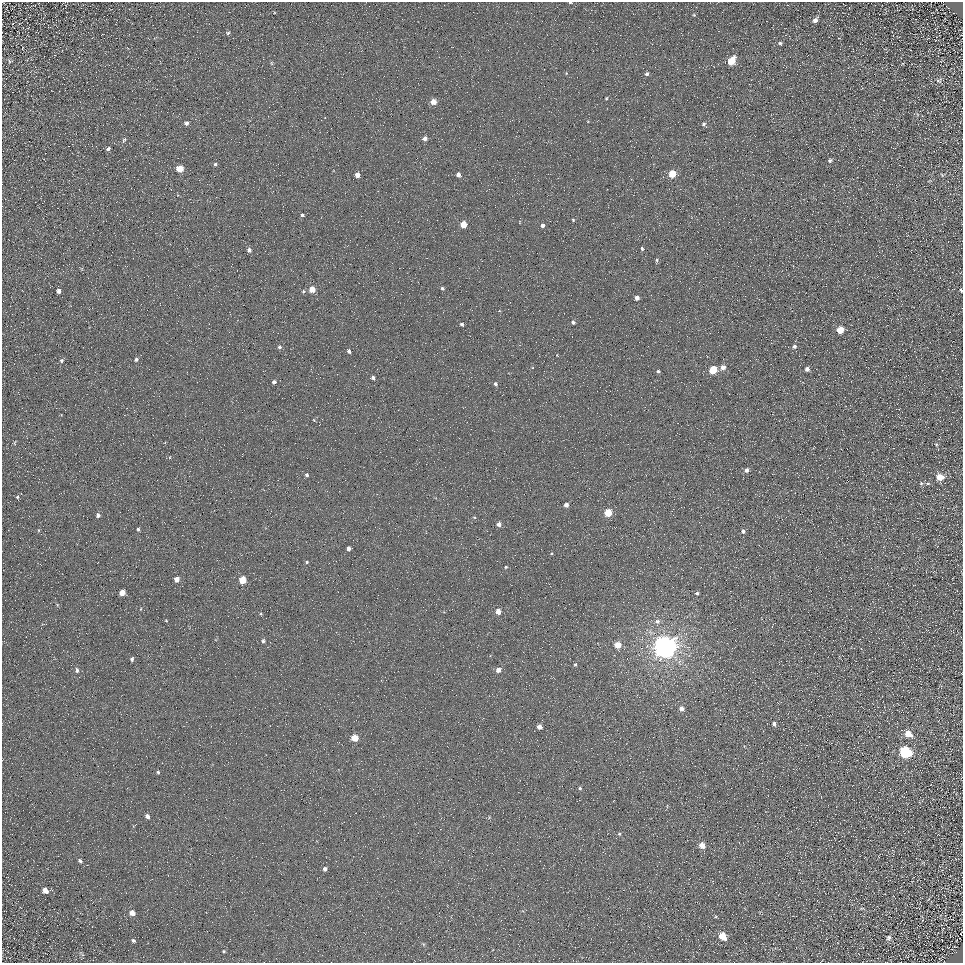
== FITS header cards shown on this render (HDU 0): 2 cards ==
NAXIS1  =                  961
NAXIS2  =                  961

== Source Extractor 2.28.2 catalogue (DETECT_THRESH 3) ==
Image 961 x 961 px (HDU 0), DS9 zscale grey, 1 PNG px = 1 image px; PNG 965 x 965 px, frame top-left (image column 1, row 961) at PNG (2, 2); no overlay
Background 4.34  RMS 8.5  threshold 25.6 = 3 sigma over >= 5 px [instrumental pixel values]
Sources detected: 117; all 117 listed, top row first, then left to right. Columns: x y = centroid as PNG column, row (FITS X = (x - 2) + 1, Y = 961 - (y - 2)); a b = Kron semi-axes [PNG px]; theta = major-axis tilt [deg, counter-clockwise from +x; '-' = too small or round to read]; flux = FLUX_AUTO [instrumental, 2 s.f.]
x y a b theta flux
570 2 5 2 - 870
694 15 5 4 - 570
815 20 6 5 - 2400
228 33 7 5 21 1100
780 43 5 4 - 920
10 61 6 5 - 850
732 61 6 5 - 16000
271 63 6 4 -89 770
647 74 5 4 - 1300
939 81 7 6 - 1300
606 98 4 3 - 660
433 102 5 5 - 5700
186 123 5 4 - 1600
703 124 6 5 - 1400
425 138 5 4 - 3000
124 140 7 4 64 980
108 149 5 4 - 1300
830 160 5 4 - 1300
215 164 4 4 - 870
180 169 5 5 - 13000
672 174 5 4 - 17000
357 175 4 4 - 4600
458 175 5 4 - 3000
942 175 5 4 - 710
302 215 6 4 -16 1000
573 220 4 3 - 710
463 224 5 4 - 12000
542 225 5 4 - 1800
642 249 4 4 - 1100
249 250 5 5 - 1800
657 260 5 4 - 1100
392 263 2 2 - 390
442 288 5 4 - 1000
312 289 5 5 - 8100
961 290 4 3 - 750
59 291 4 4 - 2200
303 291 5 5 - 1100
637 298 4 4 - 3600
573 322 5 4 - 1400
462 324 4 4 - 1400
840 330 5 5 - 12000
794 346 6 5 - 1600
279 347 5 5 - 1300
349 351 5 4 - 1500
557 355 3 2 - 380
136 359 5 5 - 1200
61 361 5 5 - 1000
723 367 5 5 - 3800
807 369 4 4 - 2300
713 370 5 5 - 23000
658 371 3 3 - 1300
373 378 4 4 - 1700
274 382 5 4 - 1600
495 384 6 5 - 1300
314 420 4 3 - 510
772 440 3 2 - 440
15 443 8 3 -90 770
936 445 6 4 -69 870
170 457 5 3 - 420
747 470 6 5 - 2200
307 475 5 5 - 1100
940 477 7 6 - 8700
921 483 6 6 - 1100
928 483 7 3 0 1000
17 497 7 3 -76 790
566 505 4 4 - 2300
608 513 5 5 - 19000
98 515 5 4 - 1700
29 516 2 2 - 240
474 517 4 3 - 480
499 524 4 4 - 2900
138 529 5 4 - 970
743 531 5 4 - 1600
883 547 3 2 - 360
348 549 4 4 - 2300
307 562 4 3 - 810
506 567 4 3 - 590
177 579 4 4 - 5200
242 580 5 5 - 15000
122 593 5 4 - 7300
697 593 4 3 - 1400
141 609 4 3 - 470
498 612 4 4 - 5800
261 614 4 3 - 600
166 620 4 4 - 570
657 621 7 6 - 2100
263 641 5 4 - 950
618 645 4 4 - 11000
665 647 7 7 - 850000
132 659 5 4 - 1200
575 665 4 4 - 720
77 670 6 5 - 1400
498 670 5 4 - 3600
681 709 4 4 - 3700
774 724 5 5 - 1600
539 727 4 4 - 4500
908 734 7 5 -39 9500
354 738 5 5 - 13000
905 752 7 6 - 76000
158 772 4 3 - 800
580 788 5 4 - 990
147 816 5 4 - 2100
619 834 5 4 - 860
702 845 5 5 - 7300
80 861 6 4 -33 1100
325 869 4 4 - 2200
45 891 8 6 -41 3200
862 908 6 4 2 630
132 913 6 5 - 3400
716 917 6 4 -17 630
961 932 4 2 - 370
723 936 6 5 - 13000
889 938 7 6 - 1600
133 941 5 4 - 980
423 944 6 4 -46 770
224 951 4 4 - 650
82 954 9 3 -36 830
At the frame edge (FLAGS 8, measured only in part): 3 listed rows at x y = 570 2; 961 290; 961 932